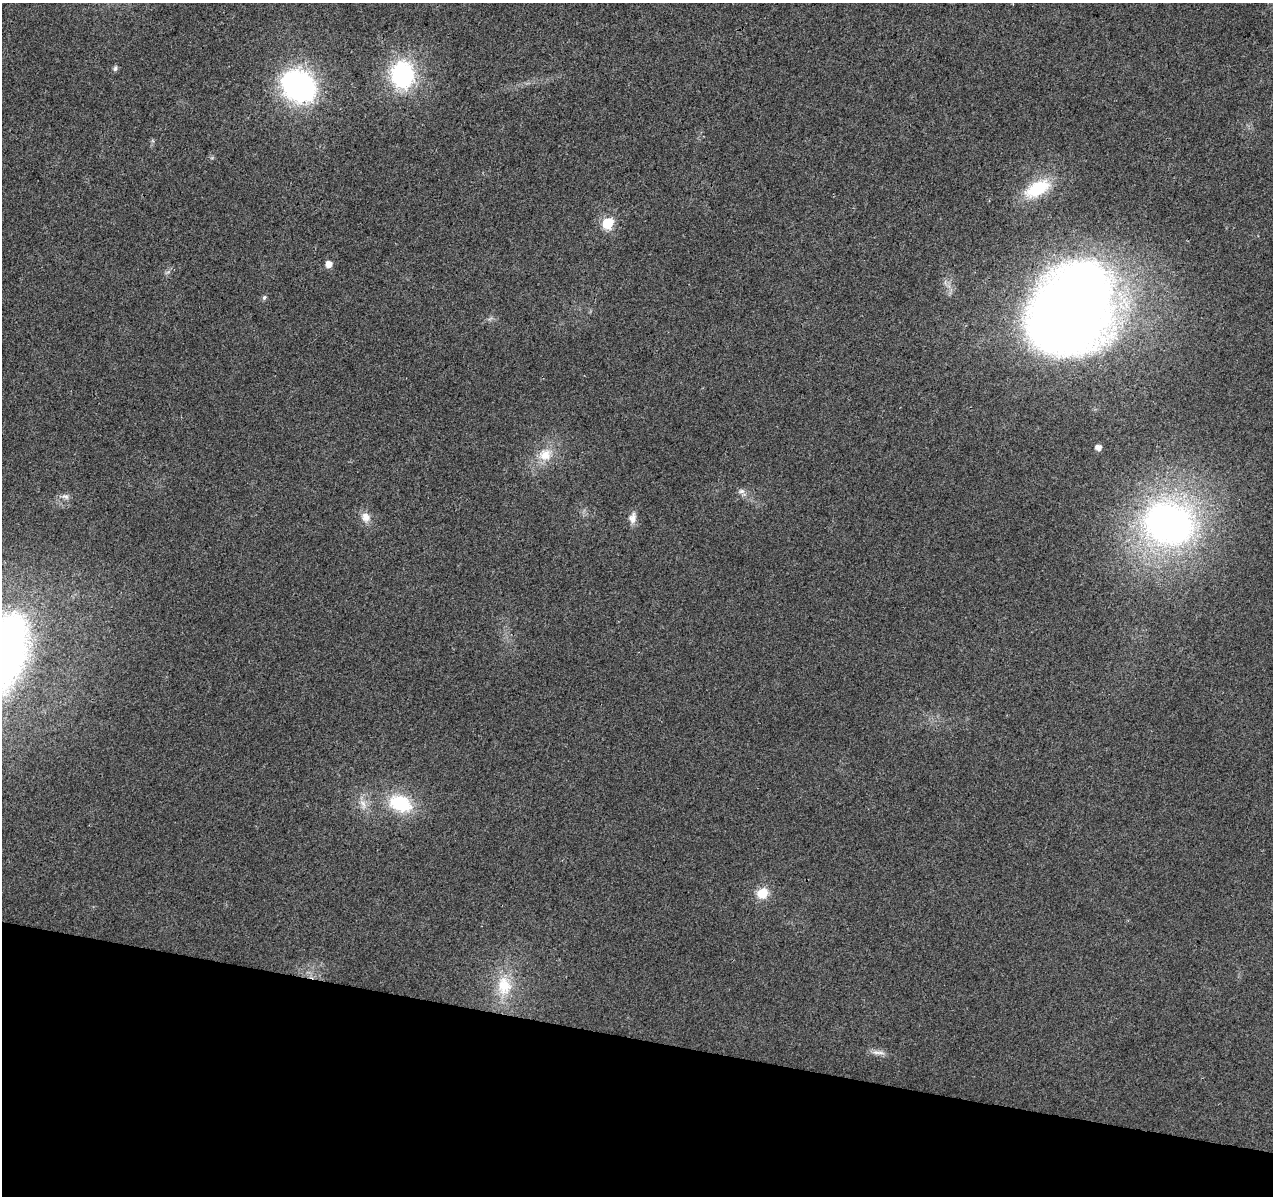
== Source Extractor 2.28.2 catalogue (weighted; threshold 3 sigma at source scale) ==
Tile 15 of 4 x 4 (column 3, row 4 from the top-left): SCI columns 2549-3819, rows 283-1476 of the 5090 x 5277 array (HDU 1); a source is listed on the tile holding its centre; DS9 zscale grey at full resolution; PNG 1275 x 1198 px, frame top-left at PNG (2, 3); no overlay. Shown black and unused: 13% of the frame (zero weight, under 2 of 3 exposures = <1% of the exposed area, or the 3 px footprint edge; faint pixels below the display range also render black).
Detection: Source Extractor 2.28.2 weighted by HDU 2 'WHT'; one run over the whole footprint, this tile lists its part. Background 0.0226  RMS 0.006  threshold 0.0272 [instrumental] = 3 sigma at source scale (4.5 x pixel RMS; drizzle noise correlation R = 1.50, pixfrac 1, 0.0396/0.0396 arcsec/px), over >= 5 px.
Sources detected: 20; all 20 listed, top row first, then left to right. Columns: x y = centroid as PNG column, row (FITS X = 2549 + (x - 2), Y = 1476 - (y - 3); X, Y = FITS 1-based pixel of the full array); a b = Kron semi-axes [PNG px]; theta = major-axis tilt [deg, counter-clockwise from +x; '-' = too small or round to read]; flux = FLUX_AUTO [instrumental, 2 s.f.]
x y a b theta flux
115 68 7 6 - 1.4
402 75 22 18 -87 79
298 86 26 22 -40 160
1037 189 35 17 28 25
607 223 6 6 - 55
328 264 5 5 - 6.2
264 298 6 5 - 1.3
1070 309 76 60 53 830
1098 447 5 5 - 4
545 455 20 17 24 13
741 491 9 6 -13 2
65 496 11 6 -20 2.3
366 517 13 12 - 5.2
633 518 14 9 84 4.3
1169 524 50 41 -19 230
400 803 29 19 -21 31
363 804 15 7 -56 4.7
762 893 12 11 - 11
504 986 30 21 -89 23
878 1052 21 5 -4 3.4